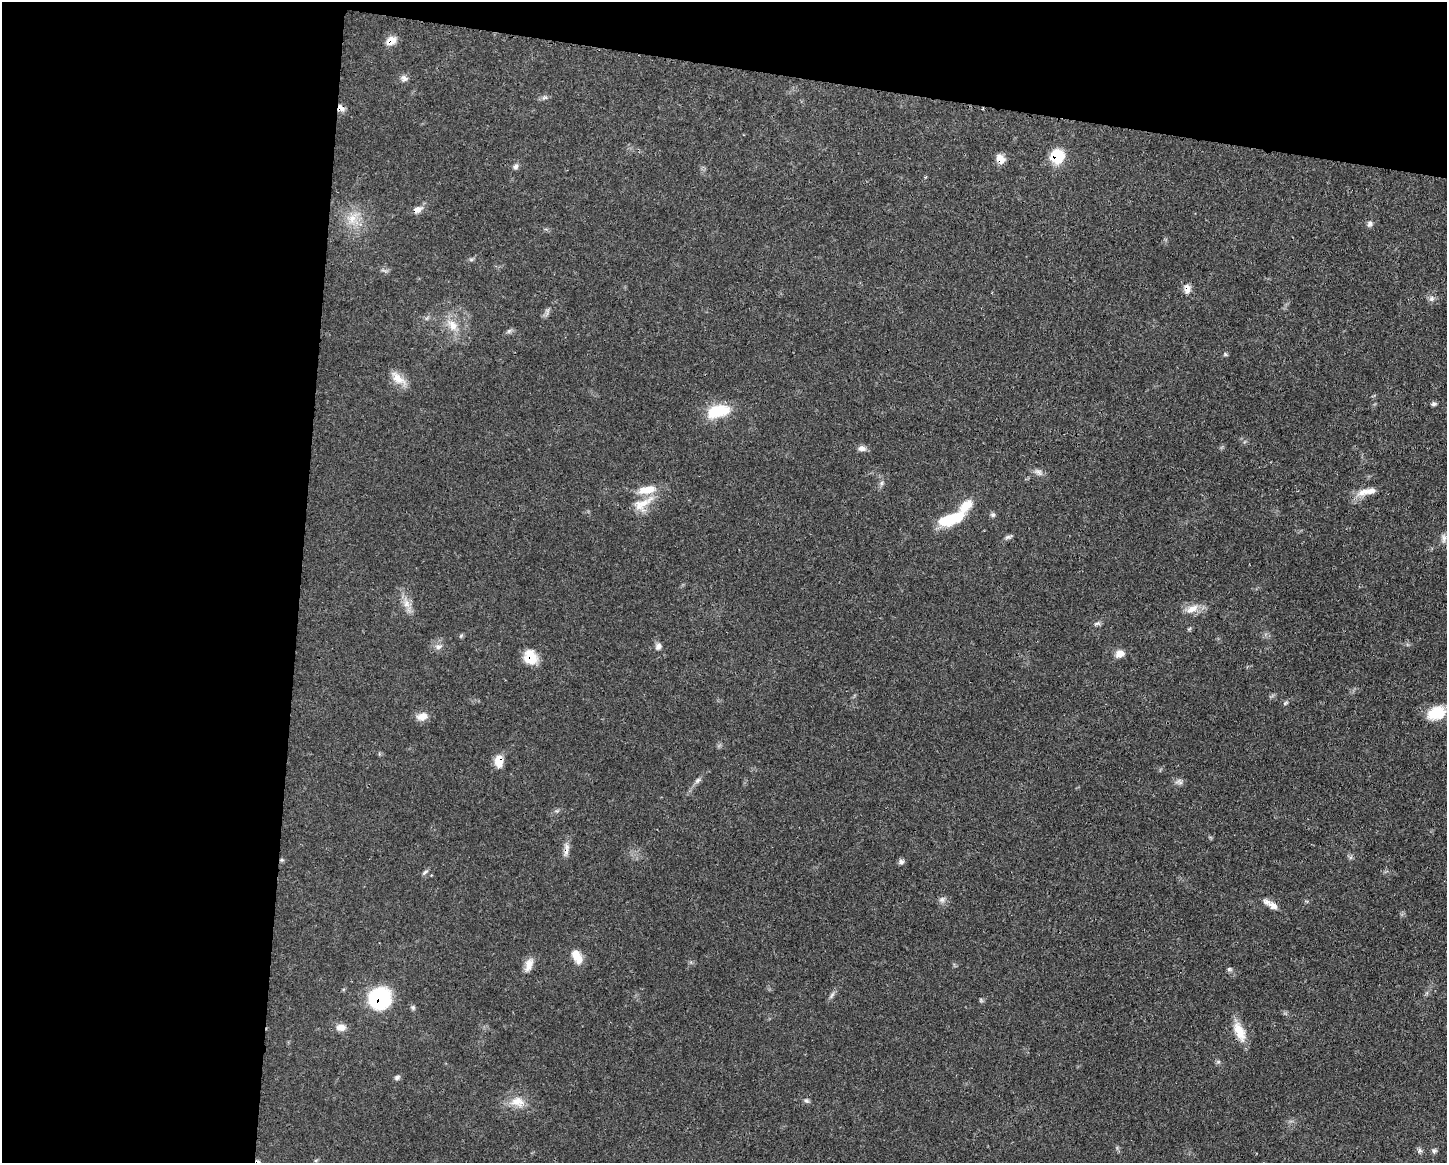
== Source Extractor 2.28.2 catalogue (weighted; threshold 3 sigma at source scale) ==
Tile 1 of 3 x 4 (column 1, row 1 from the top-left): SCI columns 112-1556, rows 3491-4651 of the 4670 x 4658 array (HDU 1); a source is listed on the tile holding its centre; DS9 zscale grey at full resolution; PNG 1449 x 1165 px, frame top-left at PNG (2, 2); no overlay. Shown black and unused: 27% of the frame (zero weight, under 3 of 4 exposures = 1% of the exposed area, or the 3 px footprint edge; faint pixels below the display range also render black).
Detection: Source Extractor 2.28.2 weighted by HDU 2 'WHT'; one run over the whole footprint, this tile lists its part. Background 0.0552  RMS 0.0032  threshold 0.0146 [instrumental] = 3 sigma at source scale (4.5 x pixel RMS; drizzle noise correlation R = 1.50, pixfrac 1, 0.05/0.05 arcsec/px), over >= 5 px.
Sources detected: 65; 5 inside a brighter listed object's ellipse — not listed separately; the other 60 listed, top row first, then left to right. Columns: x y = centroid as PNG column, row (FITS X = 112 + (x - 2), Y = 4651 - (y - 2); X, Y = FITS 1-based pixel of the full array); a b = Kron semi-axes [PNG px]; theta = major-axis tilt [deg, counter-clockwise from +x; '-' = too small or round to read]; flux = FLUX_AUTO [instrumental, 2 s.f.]
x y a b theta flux
391 41 12 10 23 3.2
404 78 10 8 -42 1.3
545 98 9 4 9 0.79
341 108 9 7 -37 1.9
1057 156 14 14 - 10
1001 159 11 8 -48 2.8
516 166 8 7 - 0.96
417 209 14 8 22 2.1
352 218 21 12 58 5.4
1369 224 9 7 75 1
1187 289 13 8 -84 2.2
1431 299 8 8 - 1.1
453 325 17 12 -54 4.8
509 331 8 5 45 0.71
1225 354 6 4 -71 0.44
398 378 23 11 -42 4.3
1433 404 6 6 - 0.7
718 411 28 14 14 12
861 448 10 7 2 1.5
1038 472 13 7 -33 1.4
881 483 6 6 - 0.76
1365 491 26 9 24 4
643 503 35 12 29 6.5
993 515 7 5 -12 0.69
951 519 33 12 20 12
1008 537 8 6 16 0.78
1444 538 13 6 -85 1.5
406 603 11 8 72 2.4
1192 609 19 10 30 3.5
1097 624 10 5 17 0.87
658 646 9 7 74 1.2
438 647 11 7 6 1.6
1120 654 11 9 16 2.5
530 657 17 14 -64 6.5
1285 703 8 4 36 0.55
1436 713 24 16 18 8.3
422 716 15 10 13 2.7
499 761 14 9 90 4.3
697 780 10 6 45 1
1179 782 12 7 -13 1.2
566 850 22 6 81 2.1
282 860 6 3 -18 0.45
901 862 7 7 - 0.91
425 872 8 4 36 0.65
942 900 9 7 56 1.1
1273 906 14 8 -37 2.2
578 958 15 10 -77 3.7
529 965 19 9 70 2.9
1229 969 7 5 21 0.6
832 995 12 4 60 0.92
379 998 20 20 - 26
981 1000 6 4 -72 0.42
413 1007 7 5 -70 0.64
341 1027 13 9 0 2.4
1239 1031 28 12 -66 5.9
397 1077 8 6 20 0.77
806 1101 7 6 - 0.71
518 1102 21 14 -8 5.2
1419 1150 7 6 - 0.86
1434 1151 7 6 - 0.73
Overlapping masked pixels (flux is a lower limit): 11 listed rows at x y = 391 41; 341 108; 1057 156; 1001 159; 417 209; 1187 289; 530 657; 499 761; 566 850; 379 998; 1239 1031